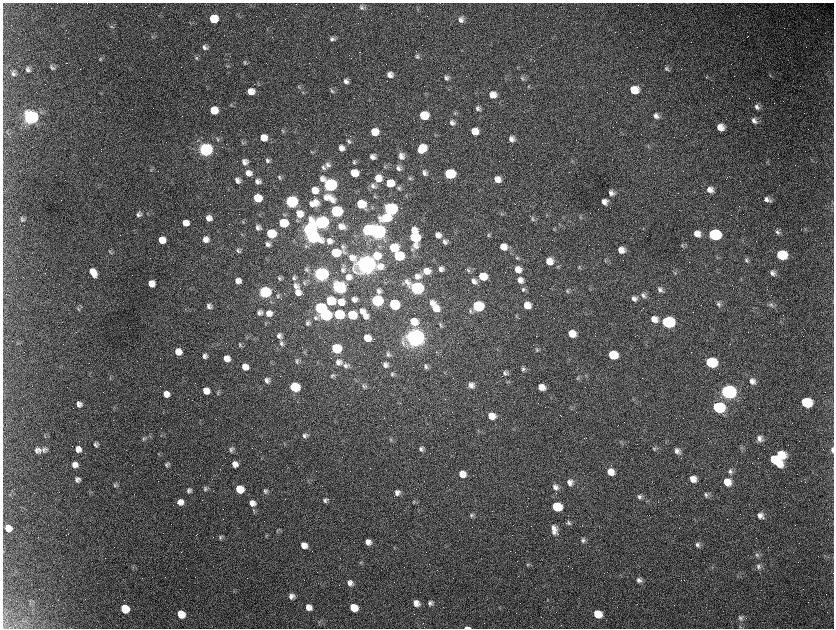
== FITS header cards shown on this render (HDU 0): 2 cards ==
NAXIS1  =                 1663 / length of data axis 1
NAXIS2  =                 1252 / length of data axis 2

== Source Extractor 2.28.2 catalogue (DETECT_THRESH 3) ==
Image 1663 x 1252 px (HDU 0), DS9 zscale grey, zoomed out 1/2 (1 PNG px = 2 x 2 image px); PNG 836 x 630 px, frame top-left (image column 2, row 1251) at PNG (3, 3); no overlay
Background 2560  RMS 44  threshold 133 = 3 sigma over >= 5 px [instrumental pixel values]
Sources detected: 451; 129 cannot appear on this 1/2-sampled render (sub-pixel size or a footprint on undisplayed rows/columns) and are not listed; the other 322 listed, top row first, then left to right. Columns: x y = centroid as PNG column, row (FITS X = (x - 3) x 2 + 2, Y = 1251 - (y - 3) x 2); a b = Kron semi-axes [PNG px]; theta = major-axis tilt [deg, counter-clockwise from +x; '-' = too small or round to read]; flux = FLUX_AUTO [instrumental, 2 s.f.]
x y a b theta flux
362 7 8 5 -41 2.4e+04
417 10 5 3 - 9.4e+03
214 19 7 6 - 2.5e+05
461 20 8 6 -50 4.2e+04
111 26 5 3 - 1.1e+04
152 36 5 4 - 1.2e+04
332 39 6 6 - 3.0e+04
205 47 7 6 - 3.2e+04
417 57 6 5 - 2.1e+04
196 58 6 5 - 1.8e+04
100 59 4 4 - 1.1e+04
245 63 6 5 - 1.7e+04
227 66 4 3 - 7.7e+03
52 67 7 5 -28 2.7e+04
666 68 7 5 -42 1.9e+04
28 69 5 5 - 2.9e+04
14 73 6 6 - 2.8e+04
390 75 7 6 - 5.3e+04
770 75 5 3 - 8.7e+03
446 78 8 5 -49 3.0e+04
522 78 7 5 -51 1.8e+04
346 81 7 6 - 3.8e+04
258 84 5 3 - 8.5e+03
299 87 5 4 - 1.2e+04
634 90 7 6 - 1.8e+05
332 91 7 5 -41 2.1e+04
251 92 6 6 - 9.4e+04
493 95 6 6 - 8.3e+04
231 105 4 3 - 8.6e+03
757 107 8 6 -68 3.7e+04
478 108 6 5 - 2.7e+04
214 111 6 6 - 1.7e+05
454 113 6 4 41 1.2e+04
424 116 7 6 - 2.9e+05
656 116 8 6 -49 4.0e+04
32 117 8 7 - 2.3e+06
754 121 8 6 -47 4.0e+04
452 123 6 6 - 3.7e+04
720 127 7 6 - 9.5e+04
282 131 6 3 -52 9.2e+03
474 131 6 6 - 1.3e+05
374 132 6 6 - 1.6e+05
264 138 6 6 - 1.0e+05
218 139 8 4 -53 1.8e+04
511 139 6 6 - 4.5e+04
349 141 6 4 -58 2.0e+04
243 143 7 3 -67 1.3e+04
648 147 4 2 - 6.8e+03
341 148 6 6 - 4.9e+04
422 148 7 6 - 2.1e+05
205 150 7 6 - 3.2e+06
401 156 8 7 - 5.6e+04
373 157 5 5 - 4.6e+04
268 160 7 5 -8 2.9e+04
245 162 7 6 - 3.9e+04
354 162 6 5 - 2.0e+04
328 165 8 6 -24 3.6e+04
324 167 7 5 -46 2.4e+04
385 167 6 3 -63 1.1e+04
399 168 7 7 - 4.1e+04
151 170 4 3 - 9.8e+03
248 173 7 7 - 5.7e+04
354 173 6 6 - 1.7e+05
425 173 7 6 - 3.6e+04
449 174 7 6 - 7.3e+05
279 177 7 4 -67 1.6e+04
378 178 7 7 - 1.2e+05
410 178 6 5 - 1.9e+04
497 179 7 6 - 7.7e+04
238 180 6 6 - 4.2e+04
258 181 7 6 - 4.1e+04
390 183 7 6 - 1.9e+05
330 185 8 6 -28 2.7e+06
373 186 8 7 - 4.1e+04
399 188 7 5 -67 2.0e+04
314 190 7 7 - 1.0e+05
710 190 8 6 -45 5.8e+04
611 193 7 6 - 4.1e+04
374 196 6 2 -44 6.5e+03
257 198 6 6 - 3.0e+05
325 198 7 5 -65 3.3e+04
331 199 15 8 -42 1.1e+05
767 199 7 5 -35 4.4e+04
291 202 7 6 - 1.9e+06
604 202 6 5 - 5.3e+04
315 203 8 7 - 8.6e+04
311 204 6 4 -69 3.0e+04
361 204 7 6 - 3.5e+05
372 208 5 3 - 7.4e+03
390 209 7 6 - 2.4e+06
336 211 7 6 - 1.5e+06
501 213 5 3 - 8.7e+03
138 214 6 5 - 2.6e+04
299 214 9 8 - 1.1e+05
547 215 4 3 - 6.5e+03
581 217 5 4 - 1.2e+04
209 218 6 5 - 5.7e+04
386 218 11 7 9 3.1e+05
22 219 7 6 - 2.1e+04
532 219 7 4 -57 1.7e+04
243 221 3 3 - 7.9e+03
321 222 8 6 -6 4.0e+06
186 223 6 5 - 8.3e+04
283 223 6 6 - 4.0e+05
342 226 9 6 -6 5.7e+04
258 227 6 5 - 3.3e+04
554 229 6 3 -67 8.5e+03
309 230 7 7 - 3.7e+06
368 230 7 6 - 1.5e+06
413 230 6 6 - 8.2e+04
378 231 7 6 - 6.1e+06
777 232 7 5 -45 2.3e+04
271 234 6 6 - 5.5e+05
697 234 6 6 - 7.6e+04
438 235 6 6 - 5.4e+04
488 235 5 4 - 1.4e+04
714 235 8 7 - 9.8e+05
312 237 8 6 -12 2.4e+06
415 237 7 6 - 5.8e+05
162 240 6 6 - 1.2e+05
206 240 7 6 - 5.5e+04
329 241 6 6 - 4.9e+04
444 242 7 6 - 3.2e+04
268 244 6 5 - 3.3e+04
415 245 8 7 - 5.7e+04
306 246 5 5 - 1.5e+04
682 246 5 5 - 1.4e+04
343 247 9 5 -57 2.9e+04
503 247 7 6 - 9.0e+04
393 248 8 7 - 2.6e+05
238 250 6 5 - 2.1e+04
621 250 7 6 - 6.9e+04
110 252 6 3 -59 1.2e+04
335 253 6 6 - 4.0e+05
781 255 8 7 - 3.5e+05
377 256 8 7 - 1.9e+05
398 256 7 6 - 8.5e+05
517 258 5 5 - 1.4e+04
746 260 6 5 - 1.9e+04
549 261 7 6 - 9.6e+04
605 261 6 3 -49 1.2e+04
367 264 10 7 -14 1.2e+07
558 267 5 3 - 9.8e+03
579 267 5 3 - 9.0e+03
306 269 7 4 -67 1.7e+04
441 269 5 5 - 3.7e+04
518 269 7 6 - 8.2e+04
343 270 8 7 - 3.2e+04
468 270 6 5 - 1.9e+04
427 271 6 6 - 9.0e+04
93 272 8 6 -60 1.1e+05
674 273 7 4 -40 1.4e+04
772 273 7 5 -66 3.3e+04
321 274 7 6 - 4.5e+06
417 276 9 7 -4 5.7e+04
483 276 7 6 - 2.2e+05
348 277 9 9 - 7.4e+04
279 278 6 4 -62 1.7e+04
294 278 7 5 -42 2.1e+04
741 279 5 2 - 5.8e+03
520 280 8 7 - 5.7e+04
238 281 5 5 - 5.1e+04
474 281 7 6 - 4.6e+04
304 283 6 4 -58 1.4e+04
151 284 6 6 - 1.1e+05
296 286 8 6 -65 6.0e+04
338 287 7 6 - 1.8e+06
417 288 8 6 -23 2.4e+06
523 290 6 5 - 2.2e+04
660 290 8 7 - 3.5e+04
379 291 6 5 - 3.2e+04
567 291 6 5 - 1.6e+04
265 292 7 6 - 1.9e+06
298 292 6 6 - 6.7e+04
643 295 8 6 -40 3.2e+04
278 296 6 5 - 1.8e+04
634 298 7 6 - 3.9e+04
354 299 6 5 - 4.4e+04
330 301 7 6 - 5.8e+05
377 301 7 6 - 1.5e+06
341 302 8 7 - 1.1e+05
432 303 6 5 - 4.4e+04
719 304 6 6 - 2.8e+04
394 305 7 6 - 7.5e+05
527 305 6 6 - 1.1e+05
771 305 8 4 -54 2.0e+04
209 306 5 5 - 3.3e+04
478 306 7 6 - 1.1e+06
78 308 6 4 -49 1.5e+04
320 308 7 6 - 1.5e+06
435 308 8 6 -73 1.4e+05
361 311 7 6 - 5.9e+04
470 311 7 5 -61 2.0e+04
259 313 7 6 - 3.3e+04
269 313 8 7 - 6.3e+04
339 314 7 6 - 7.7e+05
325 315 7 6 - 1.5e+06
352 315 6 6 - 4.7e+05
365 316 8 7 - 5.6e+04
516 316 6 4 -67 1.1e+04
316 318 8 6 -38 3.4e+04
654 319 8 7 - 7.8e+04
414 322 8 7 - 1.6e+05
668 322 8 6 -10 1.5e+06
308 323 6 6 - 2.4e+04
440 325 6 4 -61 1.6e+04
572 334 7 6 - 1.3e+05
279 336 6 6 - 3.3e+04
416 337 8 7 - 1.1e+07
367 338 6 6 - 1.3e+05
281 343 8 5 -69 2.8e+04
240 345 6 4 -71 1.4e+04
336 348 6 6 - 6.5e+05
537 349 6 5 - 1.6e+04
178 352 6 6 - 9.9e+04
304 352 4 3 - 8.4e+03
388 354 6 5 - 2.3e+04
613 355 7 6 - 2.9e+05
205 356 5 5 - 3.1e+04
227 358 6 5 - 8.9e+04
297 361 8 5 -88 2.3e+04
338 362 7 7 - 4.7e+04
711 362 8 6 -11 7.4e+05
346 365 7 6 - 3.0e+04
385 365 7 6 - 4.1e+04
245 367 6 6 - 8.2e+04
426 367 7 5 -63 2.3e+04
523 369 6 5 - 2.2e+04
505 373 6 6 - 2.6e+04
392 374 7 4 -68 1.7e+04
585 375 4 2 - 7.1e+03
332 376 6 4 -79 1.5e+04
110 378 4 2 - 5.1e+03
578 378 5 5 - 1.3e+04
267 380 7 7 - 3.6e+04
752 381 7 7 - 5.0e+04
471 385 7 7 - 5.5e+04
364 386 6 5 - 1.8e+04
295 387 6 6 - 7.5e+05
541 387 6 5 - 9.0e+04
206 391 6 5 - 1.0e+05
728 392 8 7 - 4.2e+06
218 393 6 5 - 1.4e+04
166 394 6 6 - 6.8e+04
445 399 2 2 - 4.1e+03
806 402 8 7 - 4.2e+05
79 404 5 5 - 4.2e+04
718 407 8 7 - 9.3e+05
571 408 5 3 - 9.9e+03
491 416 7 6 - 1.2e+05
305 435 7 6 - 2.9e+04
45 436 6 2 -80 6.9e+03
760 438 8 7 - 5.1e+04
144 439 7 5 81 1.8e+04
391 440 6 4 77 1.3e+04
621 442 6 3 -75 1.2e+04
96 444 6 5 - 2.5e+04
741 448 4 3 - 1.0e+04
78 449 6 6 - 5.8e+04
231 449 7 6 - 2.5e+04
421 449 6 6 - 2.8e+04
654 449 6 5 - 1.8e+04
38 450 9 8 - 4.3e+04
43 450 8 6 -79 3.3e+04
833 450 7 3 -85 2.8e+04
677 451 7 6 - 4.3e+04
781 455 11 8 -83 2.4e+05
773 459 6 5 - 1.7e+05
778 463 9 5 -47 1.4e+05
167 464 6 4 48 2.1e+04
235 464 6 6 - 6.3e+04
75 465 7 6 - 5.1e+04
610 472 7 6 - 9.2e+04
730 472 7 6 - 2.9e+04
462 474 7 6 - 9.5e+04
78 479 6 5 - 3.1e+04
693 479 7 6 - 8.1e+04
570 482 7 6 - 4.9e+04
727 482 8 7 - 1.2e+05
115 485 7 6 - 2.3e+04
555 487 7 6 - 4.9e+04
204 489 11 4 28 2.1e+04
240 489 7 6 - 2.7e+05
189 490 7 5 60 2.6e+04
265 491 6 5 - 2.2e+04
397 493 6 6 - 4.4e+04
706 495 8 5 -63 2.5e+04
639 497 7 6 - 2.9e+04
325 500 6 5 - 2.6e+04
180 502 6 6 - 6.3e+04
414 502 5 5 - 1.4e+04
252 503 7 7 - 5.4e+04
557 506 7 6 - 4.0e+05
253 510 5 4 - 1.2e+04
760 515 7 7 - 5.3e+04
471 516 6 5 - 1.8e+04
568 523 7 5 -59 2.2e+04
8 528 6 6 - 8.2e+04
554 529 12 7 -81 6.9e+04
277 530 6 5 - 1.6e+04
196 535 2 1 - 2.5e+03
266 536 5 4 - 1.2e+04
221 537 6 5 - 2.1e+04
583 540 6 6 - 2.5e+04
368 542 6 5 - 6.0e+04
304 545 6 6 - 7.3e+04
697 545 7 6 - 3.0e+04
757 555 7 5 -60 2.4e+04
528 565 5 5 - 1.6e+04
758 567 8 7 - 3.5e+04
639 580 8 6 -18 3.6e+04
350 583 7 6 - 4.6e+04
292 596 6 5 - 4.2e+04
416 603 6 6 - 6.4e+04
430 603 6 6 - 2.8e+04
308 607 6 6 - 7.0e+04
354 607 6 6 - 2.0e+05
125 608 6 6 - 3.0e+05
181 614 6 6 - 1.9e+05
597 614 7 6 - 1.7e+05
740 618 7 6 - 2.4e+04
467 627 6 2 -1 1.9e+04
At the frame edge (FLAGS 8, measured only in part): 2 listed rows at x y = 833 450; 467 627
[129 sub-pixel or undisplayed-footprint detections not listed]